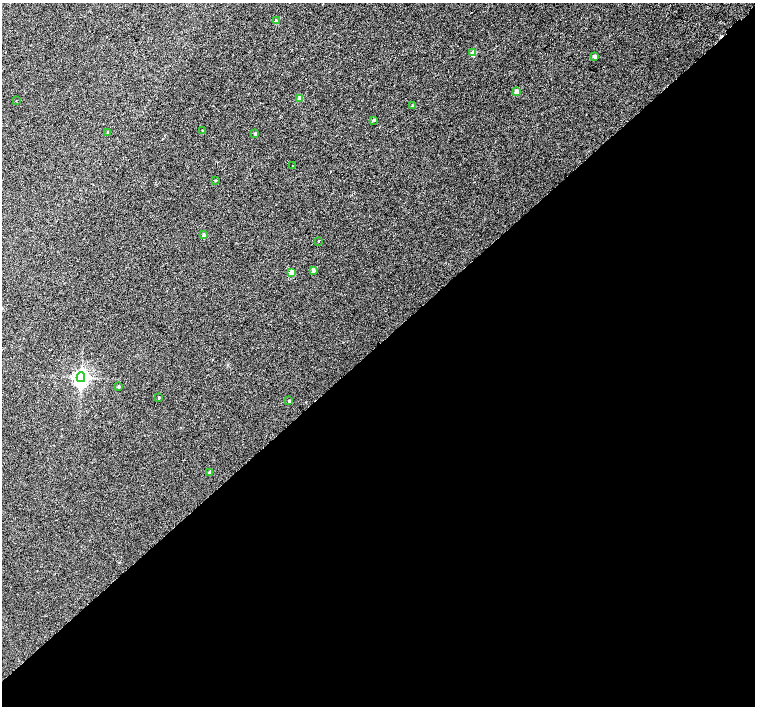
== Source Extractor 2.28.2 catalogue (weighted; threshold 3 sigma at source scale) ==
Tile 15 of 4 x 4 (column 3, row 4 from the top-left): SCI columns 3062-4566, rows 264-1671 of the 6118 x 6093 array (HDU 1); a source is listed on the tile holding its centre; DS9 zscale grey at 2 x 2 block average (1 PNG px = mean of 2 x 2 image px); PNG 757 x 708 px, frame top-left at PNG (2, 3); each listed source drawn as its Kron ellipse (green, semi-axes under 4 px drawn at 4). Shown black and unused: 51% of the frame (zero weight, under 2 of 3 exposures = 3% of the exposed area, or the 3 px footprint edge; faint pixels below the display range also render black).
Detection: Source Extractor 2.28.2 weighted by HDU 2 'WHT'; one run over the whole footprint, this tile lists its part. Background 0.00716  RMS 0.0058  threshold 0.0259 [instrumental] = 3 sigma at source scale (4.5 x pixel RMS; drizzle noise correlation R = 1.50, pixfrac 1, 0.0396/0.0396 arcsec/px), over >= 5 px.
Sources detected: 23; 1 cosmic-ray / hot-pixel residue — neither listed nor drawn; the other 22 listed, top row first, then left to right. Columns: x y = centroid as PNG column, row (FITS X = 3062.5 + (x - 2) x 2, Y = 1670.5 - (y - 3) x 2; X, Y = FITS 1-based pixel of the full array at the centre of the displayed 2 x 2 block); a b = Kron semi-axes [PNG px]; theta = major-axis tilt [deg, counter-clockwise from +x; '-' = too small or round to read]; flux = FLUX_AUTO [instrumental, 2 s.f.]
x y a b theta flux
276 21 2 2 - 7.5
473 53 2 2 - 15
595 56 2 2 - 7.1
517 91 2 2 - 12
300 98 2 2 - 11
16 100 2 2 - 0.66
413 106 2 2 - 2.9
374 120 3 2 - 1.5
203 131 2 2 - 1.4
108 132 2 2 - 2.6
255 133 3 3 - 1.1
293 165 2 2 - 1.4
215 180 2 2 - 1
204 235 2 2 - 5.5
318 241 2 2 - 0.83
313 270 2 2 - 11
291 272 3 3 - 17
81 377 5 4 - 490
119 387 2 2 - 3.7
159 398 2 2 - 1.2
289 401 2 2 - 1.5
209 473 2 2 - 2.7